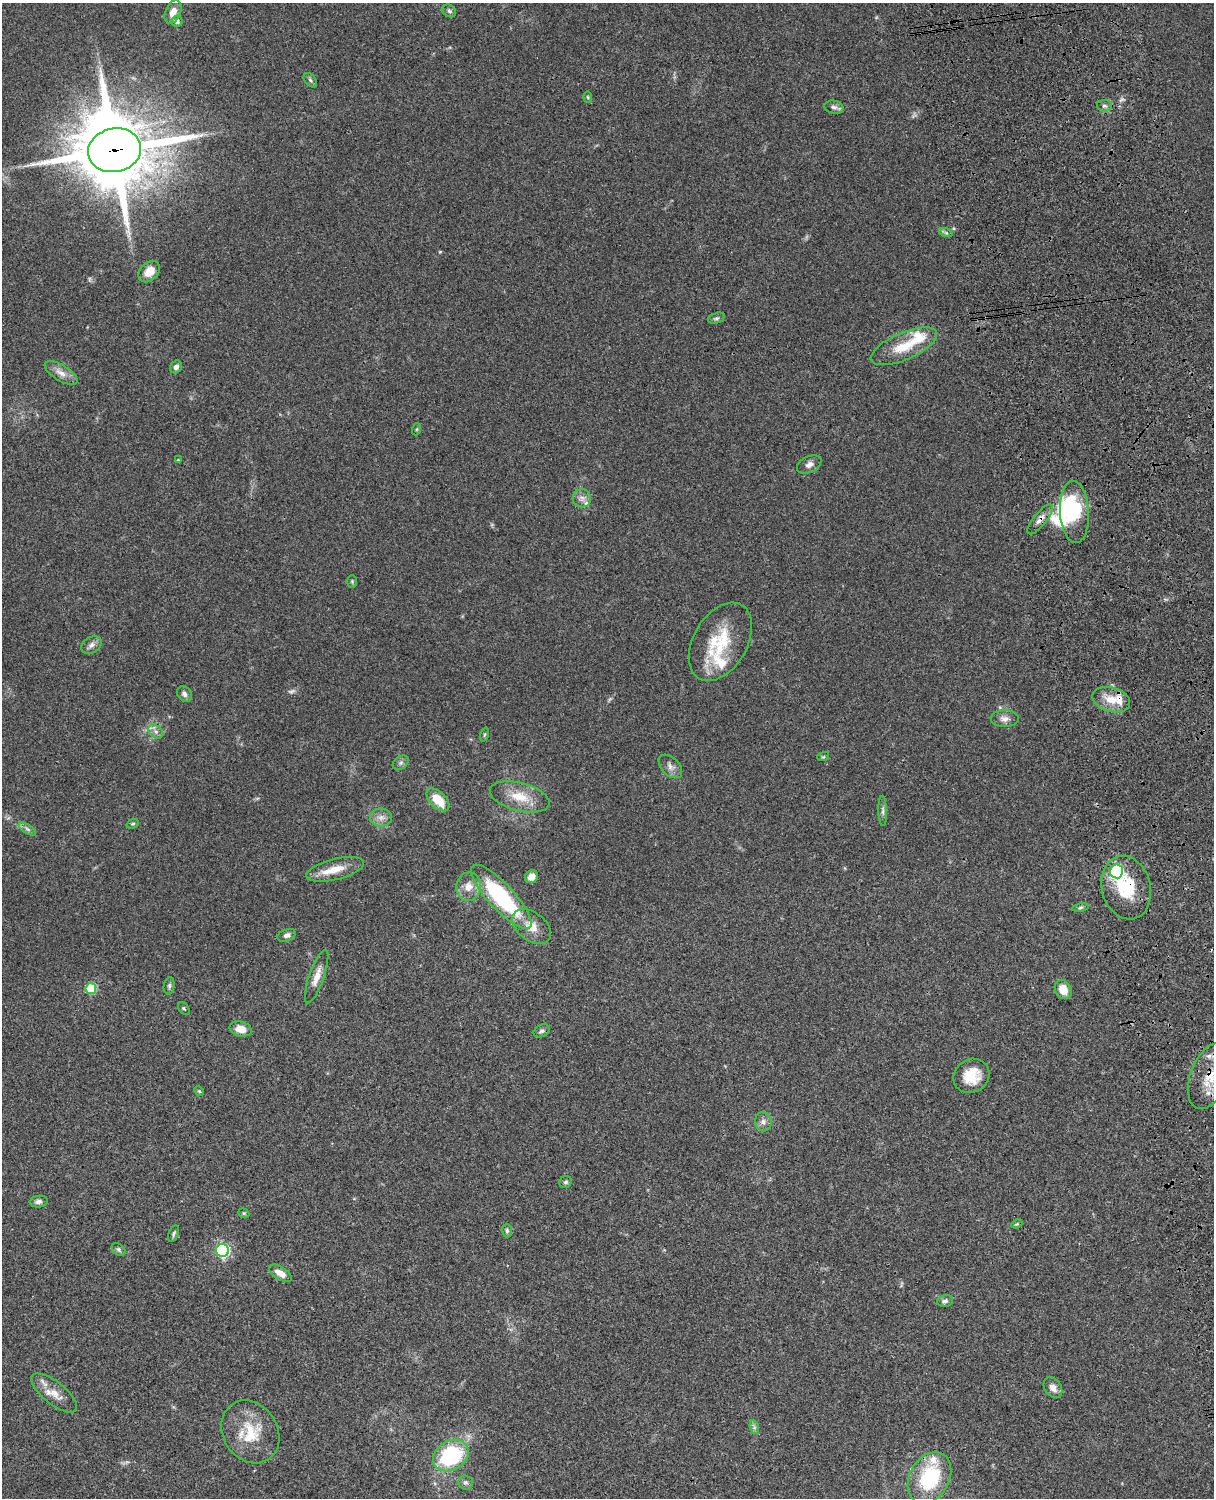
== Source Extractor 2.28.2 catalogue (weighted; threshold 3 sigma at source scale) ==
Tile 6 of 4 x 3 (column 2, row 2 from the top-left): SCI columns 1333-2544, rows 1774-3269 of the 5088 x 4929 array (HDU 1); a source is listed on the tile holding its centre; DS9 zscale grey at full resolution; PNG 1216 x 1500 px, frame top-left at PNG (2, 3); each listed source drawn as its Kron ellipse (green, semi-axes under 4 px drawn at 4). Shown black and unused: <1% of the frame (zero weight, under 3 of 4 exposures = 6% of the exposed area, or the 3 px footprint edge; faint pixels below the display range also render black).
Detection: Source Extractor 2.28.2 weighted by HDU 2 'WHT'; one run over the whole footprint, this tile lists its part. Background 0.076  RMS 0.0057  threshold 0.0257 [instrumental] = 3 sigma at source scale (4.5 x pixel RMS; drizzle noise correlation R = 1.50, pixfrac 1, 0.05/0.05 arcsec/px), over >= 5 px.
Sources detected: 86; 2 too faint to see at this stretch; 2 inside a brighter object's white glare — neither listed nor drawn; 8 inside a brighter listed object's ellipse — not listed separately; the other 74 listed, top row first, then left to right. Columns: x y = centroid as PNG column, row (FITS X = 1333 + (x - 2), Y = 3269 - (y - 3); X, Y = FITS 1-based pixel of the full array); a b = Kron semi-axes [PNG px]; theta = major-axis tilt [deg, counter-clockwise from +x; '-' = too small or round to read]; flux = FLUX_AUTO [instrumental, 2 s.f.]
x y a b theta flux
449 11 7 6 - 1.3
173 12 12 7 67 5.9
177 21 5 5 - 2.6
310 80 8 5 -49 1.2
588 97 6 4 -88 0.66
1104 106 7 5 -3 1.5
834 107 9 6 -11 1.9
115 150 27 21 12 4200
946 233 7 4 -19 1.1
149 272 12 9 45 7.5
716 318 9 5 17 1.2
904 346 35 13 24 16
176 367 7 5 52 2.4
61 373 19 8 -32 4.7
417 429 6 4 71 0.76
178 460 4 3 - 0.56
809 464 13 8 26 2.9
582 498 9 9 - 2.9
1074 512 31 14 -87 29
1040 519 18 6 51 3.9
352 581 6 5 - 0.85
720 642 42 27 59 31
92 645 11 7 31 2.6
184 694 8 6 -52 2.1
1111 700 19 12 -16 9.6
1005 719 14 8 1 3.2
156 731 8 6 -35 2.1
484 735 7 3 71 0.73
823 757 6 3 18 0.57
401 763 8 6 34 1.5
670 766 14 9 -45 3.3
520 797 30 14 -14 13
438 800 14 8 -45 12
883 811 15 4 -89 1.7
381 817 11 9 1 3.5
133 824 6 4 20 0.8
27 829 10 4 -34 1.6
335 869 29 10 14 10
1117 871 7 6 - 87
531 877 7 6 - 4.6
468 887 14 12 79 6.3
1126 888 32 24 -75 26
501 897 42 13 -47 69
1080 907 8 4 10 1
531 926 22 14 -37 8.7
287 935 9 6 21 2
317 977 28 7 70 6.2
169 986 8 5 81 1.3
91 989 5 5 - 23
1063 990 10 8 -60 7.6
184 1008 7 5 -49 0.89
241 1029 11 7 -13 5.9
542 1031 8 6 27 1.5
971 1076 18 16 32 13
1210 1076 35 19 68 21
199 1091 5 4 - 0.6
763 1122 9 8 - 2.6
565 1182 6 6 - 1.1
39 1202 9 6 7 2.1
244 1213 6 4 -21 0.75
1017 1224 6 3 24 0.61
507 1231 7 5 -88 1.2
174 1234 8 5 68 1.2
119 1249 8 5 -39 1.2
222 1250 6 6 - 89
280 1273 12 6 -32 5.4
945 1301 8 6 13 1.6
1053 1388 11 8 -55 3.8
54 1393 28 11 -39 8.2
754 1427 7 4 -73 1.3
250 1432 33 27 -57 21
451 1455 19 14 32 51
929 1478 27 20 60 40
465 1482 7 7 - 1.6
Overlapping masked pixels (flux is a lower limit): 4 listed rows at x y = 115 150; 1040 519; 1126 888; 1210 1076
Isophote crosses this tile's border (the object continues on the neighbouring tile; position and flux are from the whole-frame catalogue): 1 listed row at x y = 1210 1076